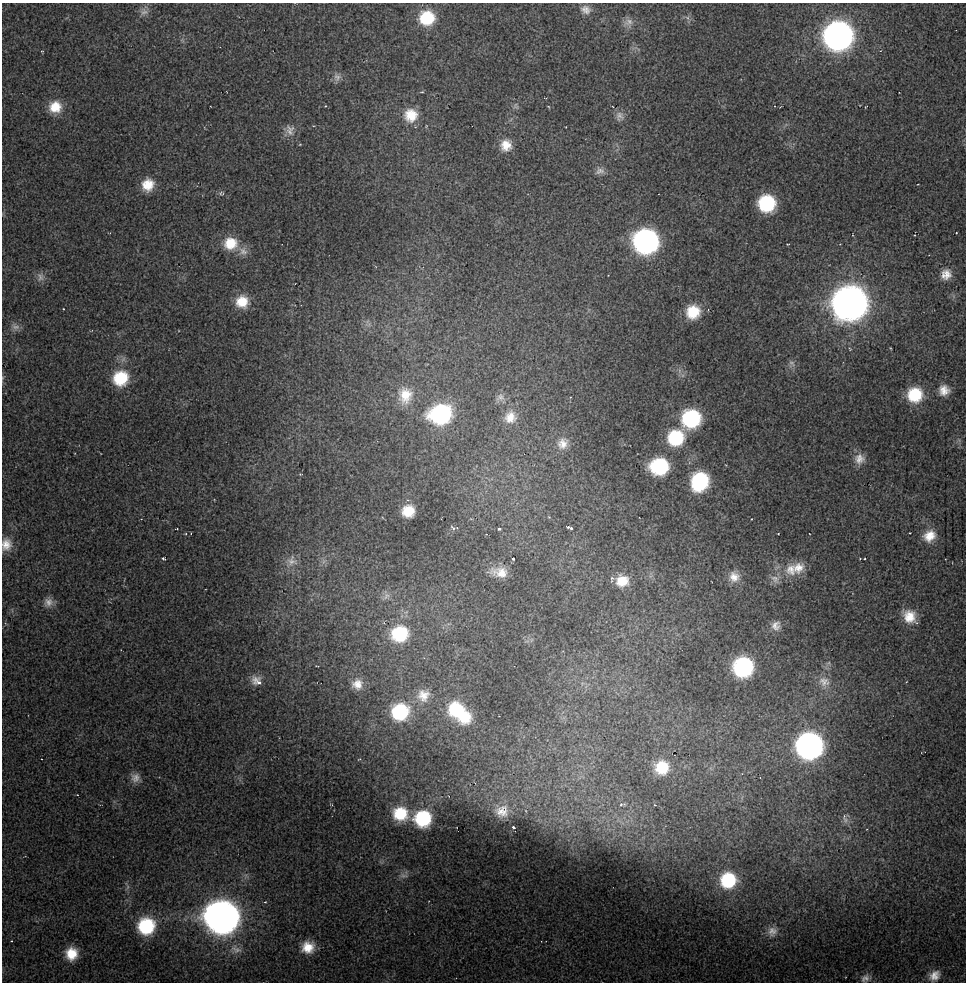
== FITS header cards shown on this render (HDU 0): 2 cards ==
NAXIS1  =                  964 / Axis length
NAXIS2  =                  980 / Axis length

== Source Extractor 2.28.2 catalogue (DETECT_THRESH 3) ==
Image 964 x 980 px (HDU 0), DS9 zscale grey, 1 PNG px = 1 image px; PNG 968 x 984 px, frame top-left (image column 1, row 980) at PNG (2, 3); no overlay
Background 27.5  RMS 1.7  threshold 5.16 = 3 sigma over >= 5 px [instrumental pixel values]
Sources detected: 106; all 106 listed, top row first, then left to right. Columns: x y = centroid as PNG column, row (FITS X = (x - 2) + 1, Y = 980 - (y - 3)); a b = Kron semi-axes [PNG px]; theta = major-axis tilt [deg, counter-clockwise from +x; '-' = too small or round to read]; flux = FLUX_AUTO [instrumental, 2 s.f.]
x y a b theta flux
586 10 13 11 -18 880
144 12 11 10 - 650
427 18 16 15 - 4700
687 18 7 4 -45 290
628 22 13 12 - 830
838 36 18 17 - 82000
337 77 11 10 - 630
422 92 5 3 - 120
325 106 2 2 - 81
516 106 9 7 -66 350
55 107 15 14 - 2400
866 107 4 2 - 74
411 115 17 16 - 2600
619 116 12 10 86 680
290 130 16 12 -82 990
300 144 4 3 - 83
506 145 14 13 - 1700
600 171 12 9 12 630
148 185 13 12 - 2200
221 193 9 5 -9 260
766 203 13 13 - 8200
956 233 3 2 - 77
915 235 2 2 - 73
646 241 16 16 - 43000
230 243 17 16 - 3000
243 251 13 12 - 980
946 274 14 13 - 1400
40 277 13 10 -85 710
242 302 15 14 - 2500
850 303 18 18 - 170000
63 309 2 2 - 74
693 312 15 14 - 3400
15 327 12 9 -27 640
890 348 4 3 - 86
792 363 10 7 -35 400
120 378 17 16 - 4900
944 390 14 14 - 1400
405 395 20 17 83 2600
915 395 16 15 - 4800
500 397 13 10 20 650
440 414 19 16 13 15000
510 417 17 15 72 1800
691 419 14 14 - 11000
676 438 14 13 - 6100
563 443 16 14 60 1500
859 459 14 13 - 1200
659 466 15 13 5 8900
700 481 16 14 67 9300
408 511 12 11 - 2500
549 517 4 4 - 93
751 519 3 2 - 70
453 528 9 5 -46 320
569 528 7 3 -19 240
177 529 4 2 - 95
499 529 3 3 - 190
186 534 4 3 - 100
191 534 3 2 - 88
778 534 2 2 - 92
929 536 15 12 34 2000
6 544 15 12 82 1500
163 558 4 3 - 180
513 559 3 3 - 230
865 559 3 2 - 100
292 561 15 14 - 1100
798 568 17 15 35 1800
791 569 18 16 -74 2100
499 572 21 12 -6 1800
734 577 14 14 - 1400
775 579 15 9 -50 820
622 581 14 13 - 2400
386 596 11 8 60 580
48 602 12 11 - 860
909 616 16 13 -48 2300
776 626 14 13 - 1100
400 634 18 16 20 6100
318 666 3 2 - 72
743 667 15 14 - 16000
256 681 15 12 -30 1100
824 682 16 13 -26 1300
357 684 14 13 - 1400
423 695 15 14 - 1500
456 710 17 16 - 5400
400 712 17 16 - 7600
464 717 15 13 46 3100
809 746 17 16 - 56000
359 759 6 3 34 92
662 767 16 15 - 3500
135 778 12 11 - 860
622 805 11 5 5 330
655 805 3 3 - 93
502 811 21 19 10 2500
400 814 16 15 - 4100
423 818 16 15 - 7200
845 820 10 9 - 690
513 827 3 3 - 250
404 876 11 6 -5 430
728 880 17 16 - 6400
127 887 7 4 71 260
222 917 19 18 - 170000
146 926 17 16 - 7400
772 931 14 13 - 1100
308 947 13 12 - 2200
236 949 17 10 -24 1100
71 954 13 12 - 2500
934 976 14 11 40 1300
865 978 14 10 27 790
At the frame edge (FLAGS 8, measured only in part): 1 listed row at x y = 6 544